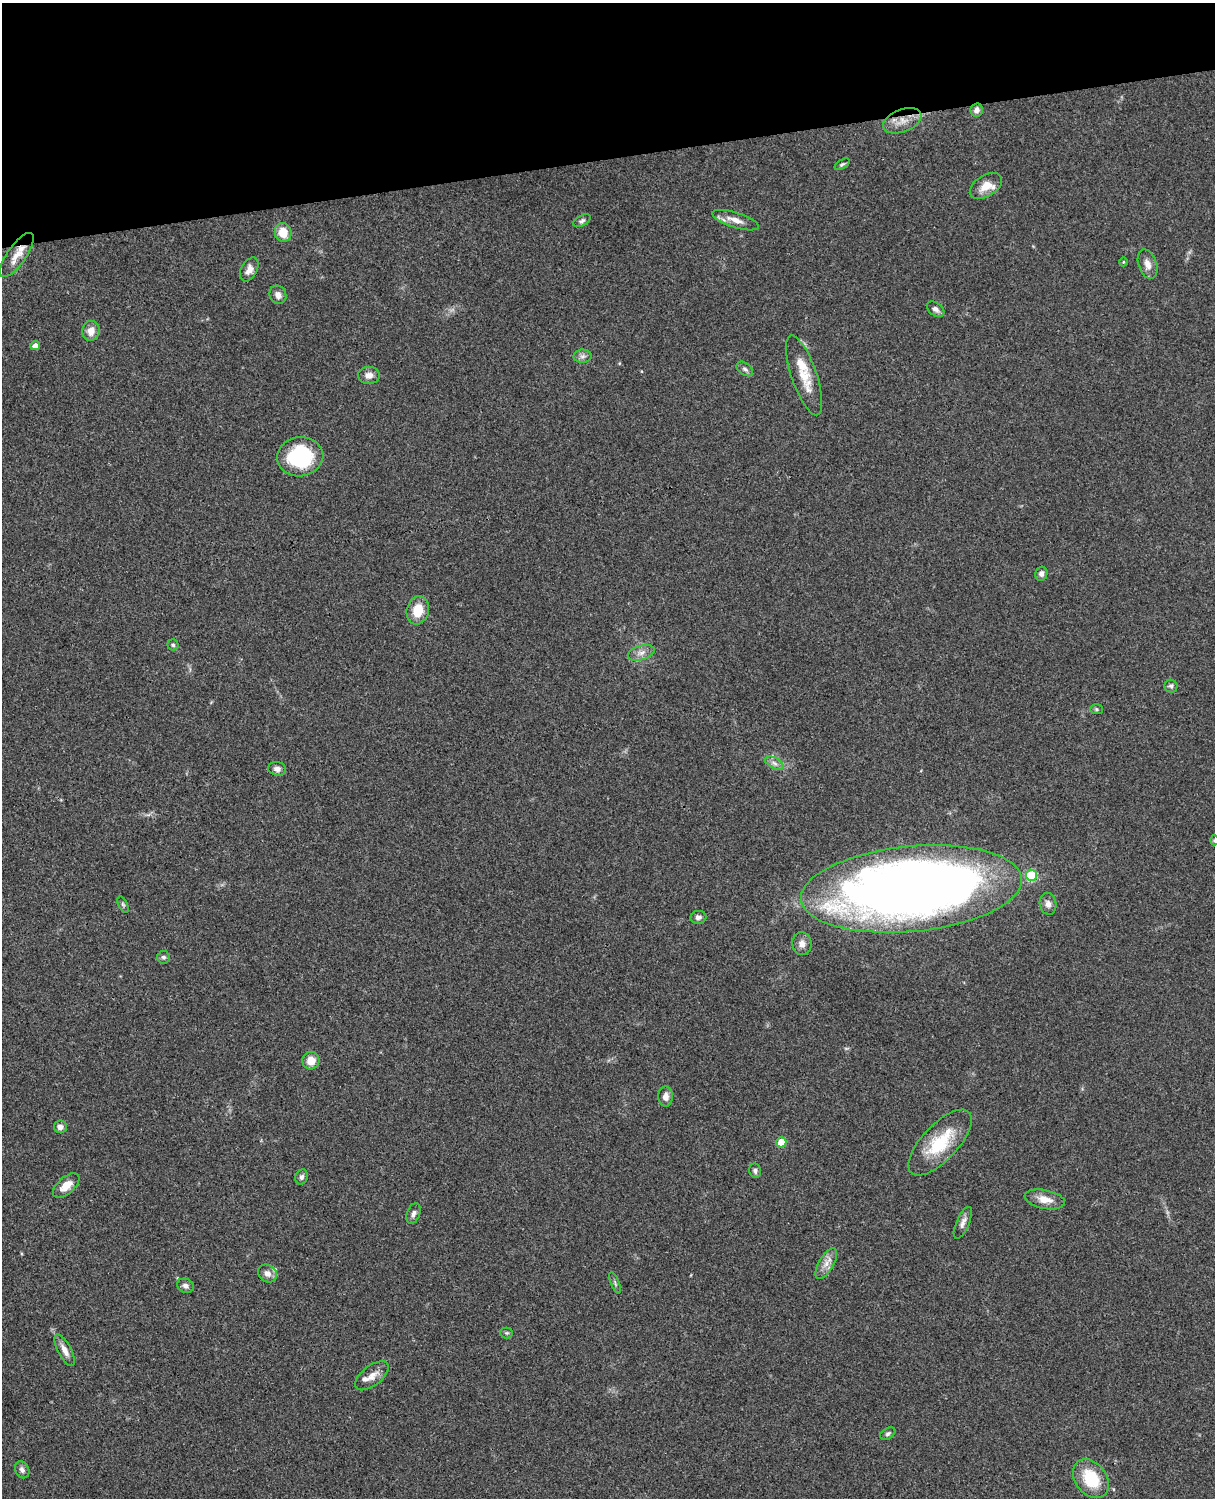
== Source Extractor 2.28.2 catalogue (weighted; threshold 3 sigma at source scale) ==
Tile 3 of 4 x 3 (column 3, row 1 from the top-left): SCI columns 2546-3758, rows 3268-4763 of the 5089 x 4926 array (HDU 1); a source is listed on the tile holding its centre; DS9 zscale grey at full resolution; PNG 1217 x 1500 px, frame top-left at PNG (2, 3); each listed source drawn as its Kron ellipse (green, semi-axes under 4 px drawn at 4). Shown black and unused: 10% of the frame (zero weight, under 3 of 4 exposures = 6% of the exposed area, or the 3 px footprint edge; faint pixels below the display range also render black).
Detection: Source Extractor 2.28.2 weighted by HDU 2 'WHT'; one run over the whole footprint, this tile lists its part. Background 0.0742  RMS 0.0058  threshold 0.0259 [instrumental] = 3 sigma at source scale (4.5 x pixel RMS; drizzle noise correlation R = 1.50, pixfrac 1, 0.05/0.05 arcsec/px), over >= 5 px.
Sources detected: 62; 5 inside a brighter listed object's ellipse — not listed separately; the other 57 listed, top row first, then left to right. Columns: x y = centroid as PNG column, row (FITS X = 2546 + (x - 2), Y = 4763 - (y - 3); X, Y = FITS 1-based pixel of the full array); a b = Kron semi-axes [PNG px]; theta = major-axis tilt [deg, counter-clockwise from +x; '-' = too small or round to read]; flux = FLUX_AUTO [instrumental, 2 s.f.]
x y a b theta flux
977 110 7 6 - 2.4
902 121 20 11 21 7.5
842 164 8 4 31 1
986 186 18 10 33 6.9
735 220 24 7 -18 5.6
582 221 9 5 26 1.4
283 232 9 8 - 9.7
17 255 26 9 55 7.8
1123 262 4 3 - 0.47
1148 264 15 9 -71 4.4
249 269 13 8 61 4.1
278 295 9 8 - 3.2
936 309 10 6 -36 2.4
91 331 10 8 77 5.3
35 346 5 4 - 3.1
583 356 9 6 1 2.1
745 369 9 6 -37 1.7
369 375 11 8 -1 3.5
804 375 42 12 -71 14
300 457 23 19 7 44
1041 574 7 6 - 2.1
418 610 14 11 74 11
173 645 5 5 - 1
641 653 13 7 16 3.5
1171 686 6 6 - 1.3
1096 709 6 5 - 0.98
774 763 10 5 -28 2.1
277 769 9 6 -10 2.6
1214 840 5 3 - 0.57
1031 875 5 5 - 31
911 889 111 42 6 710
123 904 9 4 -63 1.1
1048 904 11 8 -80 2.8
698 917 8 6 8 2.2
802 944 11 9 -81 3.5
164 957 6 6 - 1.3
311 1061 9 8 - 6.3
666 1097 10 7 -88 3.5
60 1127 6 6 - 2.6
781 1142 5 5 - 13
940 1142 42 18 46 27
755 1171 7 6 - 1.5
302 1177 8 6 67 1.6
66 1186 16 8 41 6.4
1045 1199 20 9 -11 7.1
414 1214 11 6 71 2.2
963 1223 17 6 66 2.9
826 1264 17 7 60 4.6
267 1274 10 8 -39 3.5
615 1283 11 3 -67 1.1
186 1286 8 6 -24 2.2
507 1333 6 5 - 0.89
65 1350 17 6 -62 4.3
372 1376 20 10 38 5.3
888 1434 8 5 32 1.3
22 1470 9 7 -63 2.3
1091 1479 21 15 -52 21
Overlapping masked pixels (flux is a lower limit): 1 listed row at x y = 17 255
Isophote crosses this tile's border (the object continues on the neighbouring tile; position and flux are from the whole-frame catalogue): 1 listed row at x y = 1214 840